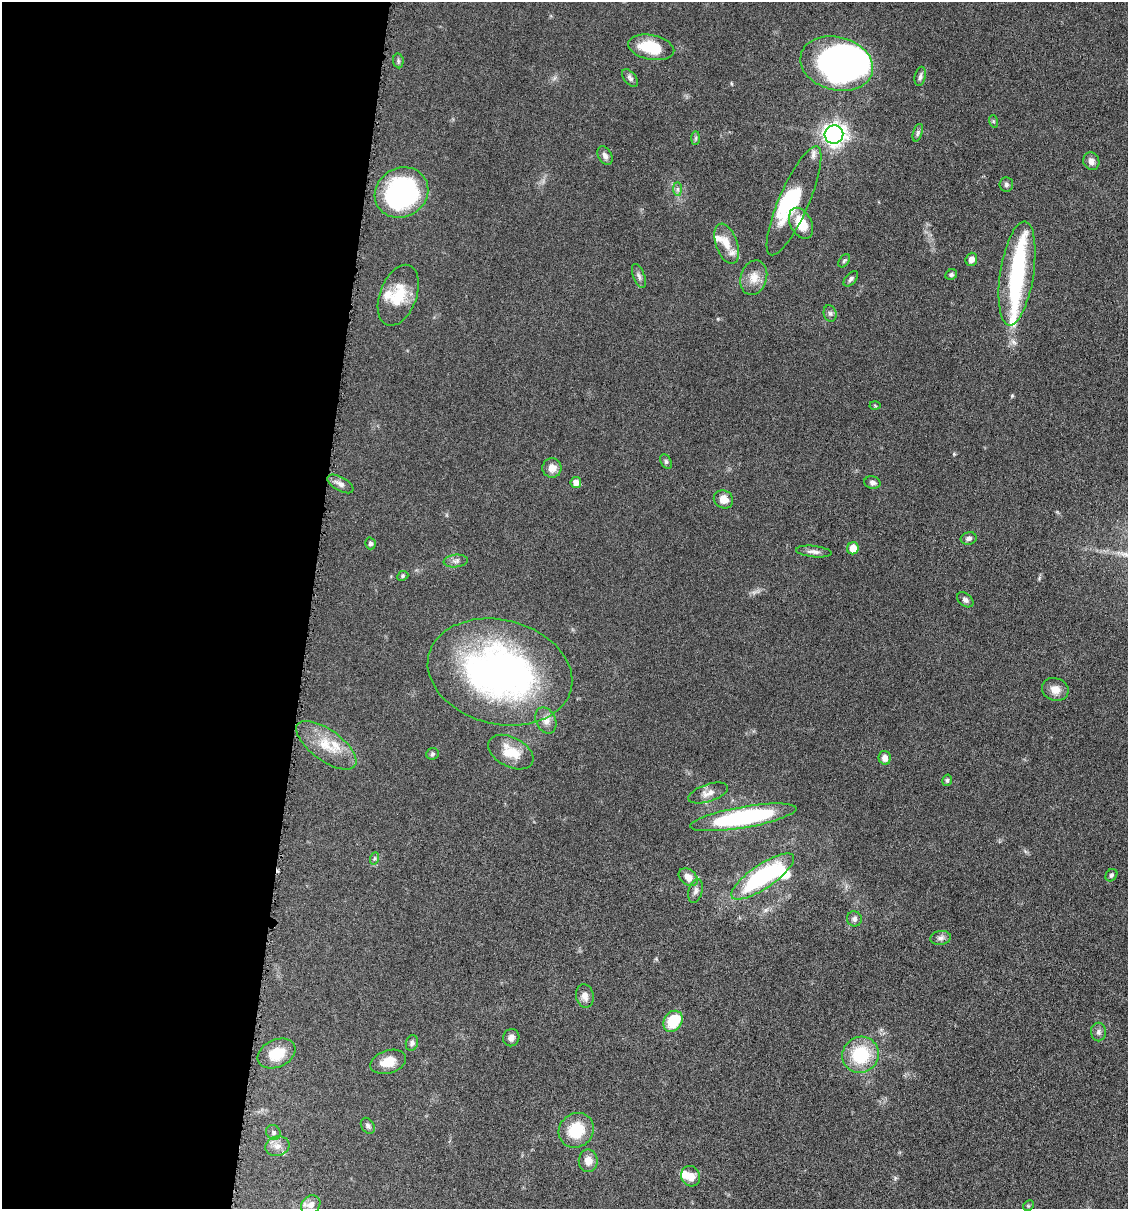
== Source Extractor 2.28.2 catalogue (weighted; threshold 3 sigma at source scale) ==
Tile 5 of 4 x 4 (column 1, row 2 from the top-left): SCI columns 116-1241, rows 2419-3625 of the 4852 x 4836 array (HDU 1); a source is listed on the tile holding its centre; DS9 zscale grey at full resolution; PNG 1130 x 1211 px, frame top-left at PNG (2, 2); each listed source drawn as its Kron ellipse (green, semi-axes under 4 px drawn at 4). Shown black and unused: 27% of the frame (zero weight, under 4 of 8 exposures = <1% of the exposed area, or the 3 px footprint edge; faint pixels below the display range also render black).
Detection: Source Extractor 2.28.2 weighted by HDU 2 'WHT'; one run over the whole footprint, this tile lists its part. Background 0.0485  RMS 0.004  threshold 0.0163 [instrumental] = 3 sigma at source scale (4.09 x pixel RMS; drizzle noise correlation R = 1.36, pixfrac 0.8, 0.05/0.05 arcsec/px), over >= 5 px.
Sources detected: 83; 4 inside a brighter object's white glare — neither listed nor drawn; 6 inside a brighter listed object's ellipse — not listed separately; the other 73 listed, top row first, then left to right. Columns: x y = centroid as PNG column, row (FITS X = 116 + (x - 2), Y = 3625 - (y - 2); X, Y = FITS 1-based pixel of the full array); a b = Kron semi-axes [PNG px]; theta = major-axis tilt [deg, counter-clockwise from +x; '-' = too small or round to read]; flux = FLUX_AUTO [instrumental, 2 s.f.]
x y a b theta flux
651 47 23 12 -11 13
398 61 7 5 -83 0.7
837 64 37 26 -15 110
920 76 10 5 78 1.1
630 78 10 6 -51 1.2
993 121 6 4 -72 0.48
918 133 9 4 72 0.77
834 134 9 9 - 170
696 138 7 4 89 0.66
605 156 10 6 -59 1.5
1091 161 9 8 - 2.1
1006 184 7 7 - 0.85
677 189 7 4 -89 0.86
401 192 28 24 31 65
794 201 59 15 67 16
801 223 16 10 -63 9.2
727 244 21 11 -70 4.7
971 259 6 5 - 2.4
844 261 7 4 54 0.71
1017 273 53 16 81 41
951 275 6 5 - 0.7
639 276 13 5 -69 1.3
754 278 17 13 73 4.5
851 279 9 5 49 0.96
398 295 32 18 69 11
830 313 8 6 -74 1
875 406 5 3 - 0.37
666 462 8 5 -64 0.75
552 468 10 9 - 3.1
576 483 5 5 - 3.2
872 483 8 6 -13 1.1
340 484 14 7 -29 2
723 499 10 8 -30 3.7
969 538 8 6 14 1.1
370 543 6 5 - 0.92
853 548 6 5 - 5.5
814 552 18 5 -6 1.8
456 561 12 6 6 1.4
403 576 6 4 24 0.52
965 600 9 6 -39 1.1
500 672 73 52 -14 140
1055 689 13 11 -19 3.3
546 720 14 9 -65 2.7
326 745 35 15 -36 11
511 752 24 15 -28 8.4
432 754 6 5 - 0.69
885 758 7 6 - 2.4
947 780 6 4 75 0.63
708 793 20 8 18 2.9
743 817 54 10 10 52
375 858 6 4 71 0.54
1111 875 7 5 50 0.78
763 876 37 12 34 47
688 877 10 7 -41 3.4
696 891 12 7 74 1.5
854 919 7 7 - 1.2
941 938 10 7 11 1.5
585 996 12 9 -80 2.3
673 1021 11 9 56 14
1098 1032 9 7 -89 1.4
511 1038 8 8 - 1.7
412 1043 8 6 75 0.98
276 1054 20 13 25 9.5
860 1055 18 17 - 19
388 1062 18 11 17 5.6
368 1126 9 6 -56 1.1
576 1130 18 16 39 12
273 1132 8 7 - 1.1
277 1146 12 9 16 2.8
588 1161 11 9 90 3.3
691 1176 10 9 - 3.3
311 1205 10 8 39 2.6
1028 1206 6 4 44 0.49